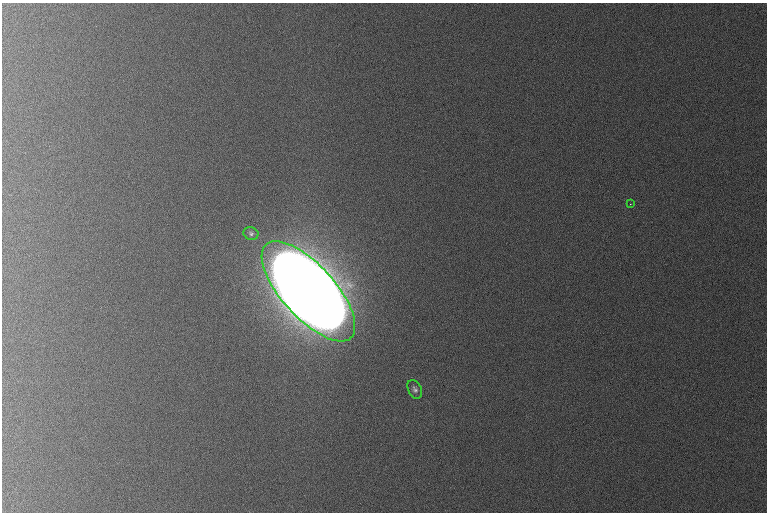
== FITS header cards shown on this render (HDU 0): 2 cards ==
NAXIS1  =                  765 /
NAXIS2  =                  510 /

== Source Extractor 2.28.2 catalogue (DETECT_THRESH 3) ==
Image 765 x 510 px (HDU 0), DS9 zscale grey, 1 PNG px = 1 image px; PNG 769 x 514 px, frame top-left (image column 1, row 510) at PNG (2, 3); each listed source drawn as its Kron ellipse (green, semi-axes under 4 px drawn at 4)
Background 1060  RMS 11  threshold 32.4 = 3 sigma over >= 5 px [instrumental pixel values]
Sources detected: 4; all 4 listed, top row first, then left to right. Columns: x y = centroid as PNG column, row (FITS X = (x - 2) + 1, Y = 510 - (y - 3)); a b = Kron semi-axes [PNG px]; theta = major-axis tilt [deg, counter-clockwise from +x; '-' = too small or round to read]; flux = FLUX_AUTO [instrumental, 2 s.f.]
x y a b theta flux
630 204 3 2 - 7.3e+02
251 233 7 6 - 1.9e+03
308 291 63 26 -48 2.0e+07
415 389 10 6 -64 2.4e+03